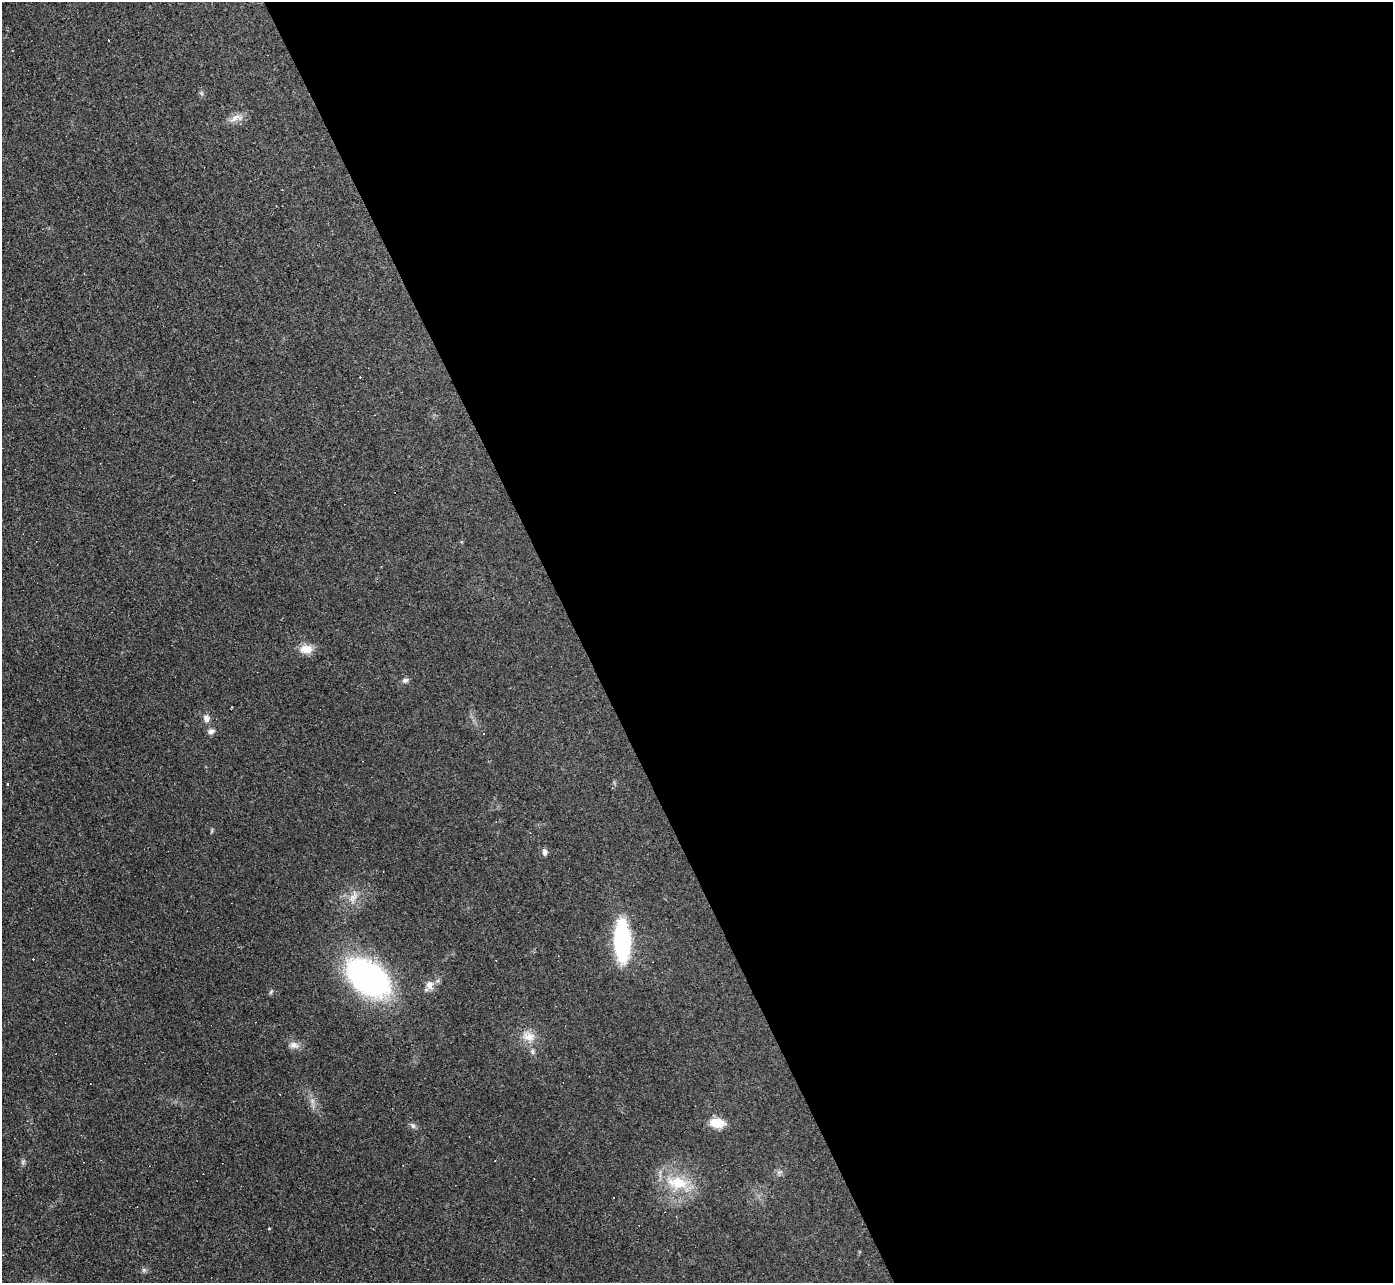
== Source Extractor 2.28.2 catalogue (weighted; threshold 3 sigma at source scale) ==
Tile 8 of 4 x 4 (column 4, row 2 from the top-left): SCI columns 4175-5565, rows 2712-3992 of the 5565 x 5552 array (HDU 1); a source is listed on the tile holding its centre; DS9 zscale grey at full resolution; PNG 1395 x 1285 px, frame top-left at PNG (2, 2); no overlay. Shown black and unused: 58% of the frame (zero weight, under 3 of 4 exposures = <1% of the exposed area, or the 3 px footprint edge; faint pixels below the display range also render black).
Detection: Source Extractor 2.28.2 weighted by HDU 2 'WHT'; one run over the whole footprint, this tile lists its part. Background 0.0568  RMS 0.005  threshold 0.0223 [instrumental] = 3 sigma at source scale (4.5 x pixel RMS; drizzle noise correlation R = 1.50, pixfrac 1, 0.05/0.05 arcsec/px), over >= 5 px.
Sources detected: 36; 15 cosmic-ray / hot-pixel residue — not listed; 1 inside a brighter listed object's ellipse — not listed separately; the other 20 listed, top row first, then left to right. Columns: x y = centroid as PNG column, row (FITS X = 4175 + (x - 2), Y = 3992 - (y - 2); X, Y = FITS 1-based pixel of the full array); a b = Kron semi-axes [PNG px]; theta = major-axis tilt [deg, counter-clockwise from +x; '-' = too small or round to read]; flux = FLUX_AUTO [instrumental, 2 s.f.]
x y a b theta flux
201 93 7 4 -71 0.8
236 118 19 9 16 4.1
306 649 18 11 3 5.7
405 680 8 6 18 1.4
206 718 10 8 -66 2.3
211 731 8 6 19 2.1
545 852 9 5 -84 1.6
353 897 16 9 46 4.7
622 941 29 11 -88 89
368 978 53 33 -35 100
430 985 13 10 -76 3.6
271 992 7 4 53 0.76
529 1037 17 13 -15 6.8
294 1045 13 9 -10 3
532 1052 8 6 -89 1.3
717 1123 14 9 -6 11
413 1126 8 6 -61 1.3
23 1162 6 6 - 1
677 1183 34 18 -11 20
144 1270 7 6 - 1.1